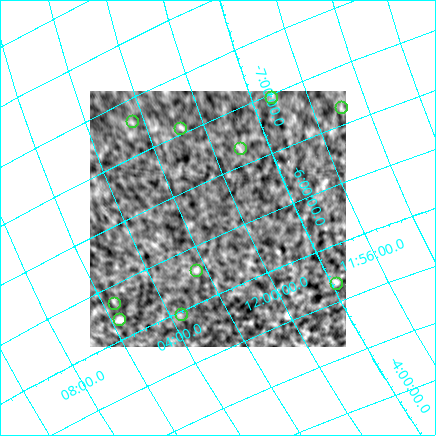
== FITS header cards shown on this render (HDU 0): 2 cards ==
NAXIS1  =                  256 /Number of positions along axis 1
NAXIS2  =                  256 /Number of positions along axis 2

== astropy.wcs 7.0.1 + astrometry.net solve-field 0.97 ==
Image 256 x 256 px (HDU 0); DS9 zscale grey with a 90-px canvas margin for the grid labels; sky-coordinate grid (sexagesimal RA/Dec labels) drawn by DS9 from the SOLVED WCS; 10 Tycho-2 reference stars matched to detected sources circled (green)
Header WCS: none
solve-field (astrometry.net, Tycho-2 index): SOLVED blind (the file carries no WCS)
Solved WCS: RA---TAN-SIP/DEC--TAN-SIP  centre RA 12:00:49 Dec -06:09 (180.20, -6.14 deg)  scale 33.3 arcsec/px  FOV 142.2' x 142.7'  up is -156 deg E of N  parity flipped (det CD > 0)
(file carries no celestial WCS; the grid is the blind solution)
Tycho-2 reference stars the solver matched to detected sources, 10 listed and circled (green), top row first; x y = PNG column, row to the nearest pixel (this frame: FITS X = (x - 90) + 1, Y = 256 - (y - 91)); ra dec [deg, ICRS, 3 dp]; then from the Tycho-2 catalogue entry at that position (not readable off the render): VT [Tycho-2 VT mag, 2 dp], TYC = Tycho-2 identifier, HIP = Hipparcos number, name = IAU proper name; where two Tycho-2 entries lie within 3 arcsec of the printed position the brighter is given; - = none
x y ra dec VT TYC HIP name
271 97 179.315 -6.977 9.65 4938-1158-1 58289 -
341 107 178.728 -6.651 9.80 4938-418-1 - -
132 121 180.599 -7.304 9.22 4945-1063-1 - -
180 128 180.207 -7.055 9.84 4945-987-1 - -
240 148 179.754 -6.654 8.12 4938-979-1 58440 -
196 270 180.591 -5.788 10.02 4945-32-1 - -
336 283 179.458 -5.171 9.85 4938-806-1 - -
114 303 181.396 -5.846 6.88 4945-224-1 58981 -
181 314 180.898 -5.480 7.14 4945-698-1 58797 -
119 319 181.428 -5.689 9.20 4945-659-1 - -